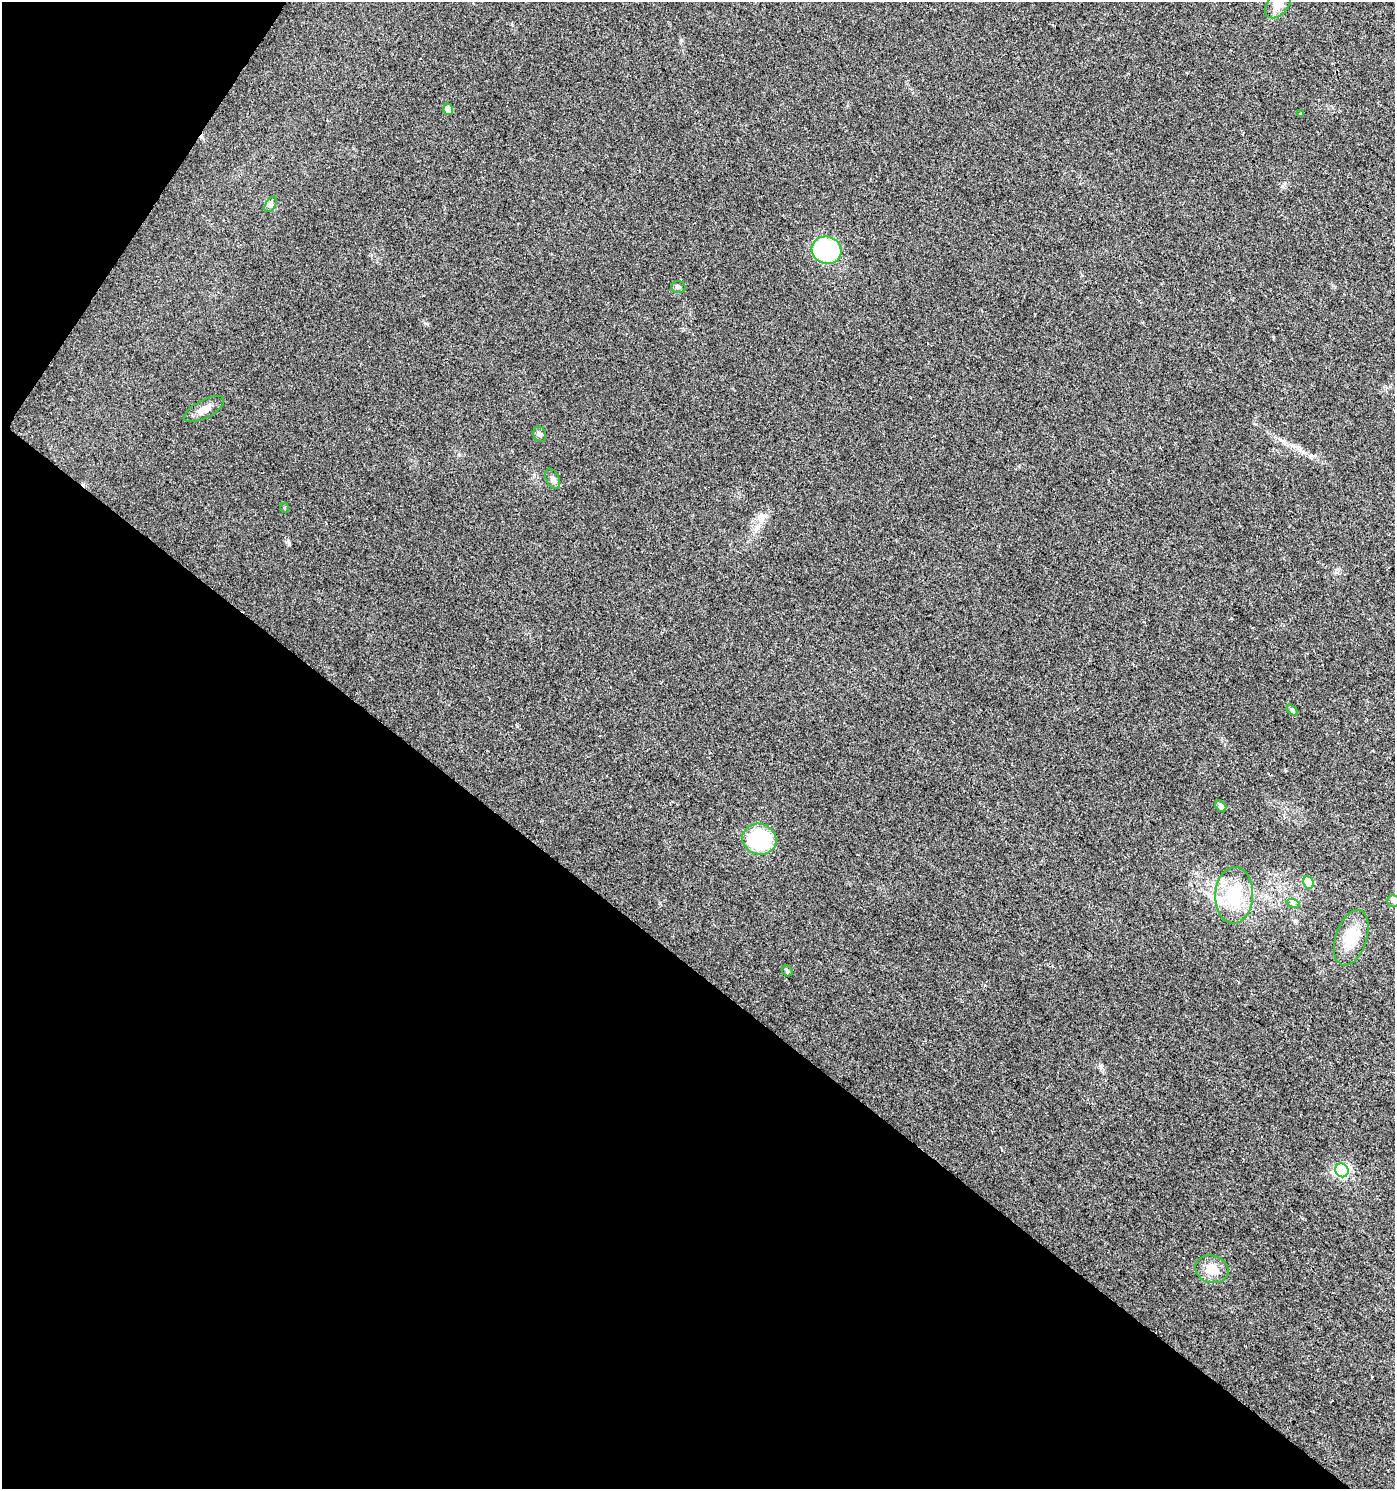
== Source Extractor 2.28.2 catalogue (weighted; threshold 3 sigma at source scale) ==
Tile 9 of 4 x 4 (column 1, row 3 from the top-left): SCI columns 249-1641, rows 1488-2974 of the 6001 x 5954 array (HDU 1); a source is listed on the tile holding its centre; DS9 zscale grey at full resolution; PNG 1397 x 1491 px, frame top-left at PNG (2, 2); each listed source drawn as its Kron ellipse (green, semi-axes under 4 px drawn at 4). Shown black and unused: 38% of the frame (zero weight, under 2 of 3 exposures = <1% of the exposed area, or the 3 px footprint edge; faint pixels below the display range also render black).
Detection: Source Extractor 2.28.2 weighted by HDU 2 'WHT'; one run over the whole footprint, this tile lists its part. Background 0.0242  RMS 0.0061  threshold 0.0276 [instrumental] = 3 sigma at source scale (4.5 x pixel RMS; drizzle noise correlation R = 1.50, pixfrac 1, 0.0396/0.0396 arcsec/px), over >= 5 px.
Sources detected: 22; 1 inside a brighter listed object's ellipse — not listed separately; the other 21 listed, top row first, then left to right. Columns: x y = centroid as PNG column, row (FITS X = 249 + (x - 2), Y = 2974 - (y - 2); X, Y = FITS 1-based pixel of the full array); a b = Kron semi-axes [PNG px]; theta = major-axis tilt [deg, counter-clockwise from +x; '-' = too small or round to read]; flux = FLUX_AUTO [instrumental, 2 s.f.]
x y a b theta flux
1278 4 16 10 52 7.5
448 109 6 5 - 4.4
1300 113 3 3 - 0.65
271 204 8 5 58 1.6
827 250 15 13 -18 70
678 287 7 6 - 1.2
204 409 22 9 28 5.5
540 434 8 6 -74 1.6
553 479 10 6 -63 2.1
285 508 5 3 - 0.51
1292 710 6 4 -46 1.3
1221 806 6 5 - 2.8
759 839 17 15 -17 45
1309 882 6 5 - 14
1234 895 28 19 88 28
1393 901 6 6 - 1.4
1293 903 7 4 -18 1.3
1351 938 29 15 71 16
787 971 6 5 - 0.88
1342 1170 7 6 - 120
1212 1269 17 13 -17 8.9
Isophote crosses this tile's border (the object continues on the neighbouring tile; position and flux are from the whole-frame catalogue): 1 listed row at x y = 1278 4
Unlisted compact peaks at least as high as the median listed source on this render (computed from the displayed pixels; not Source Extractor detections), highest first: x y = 1101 1067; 681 40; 1282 186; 427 324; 517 726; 1082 275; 660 903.